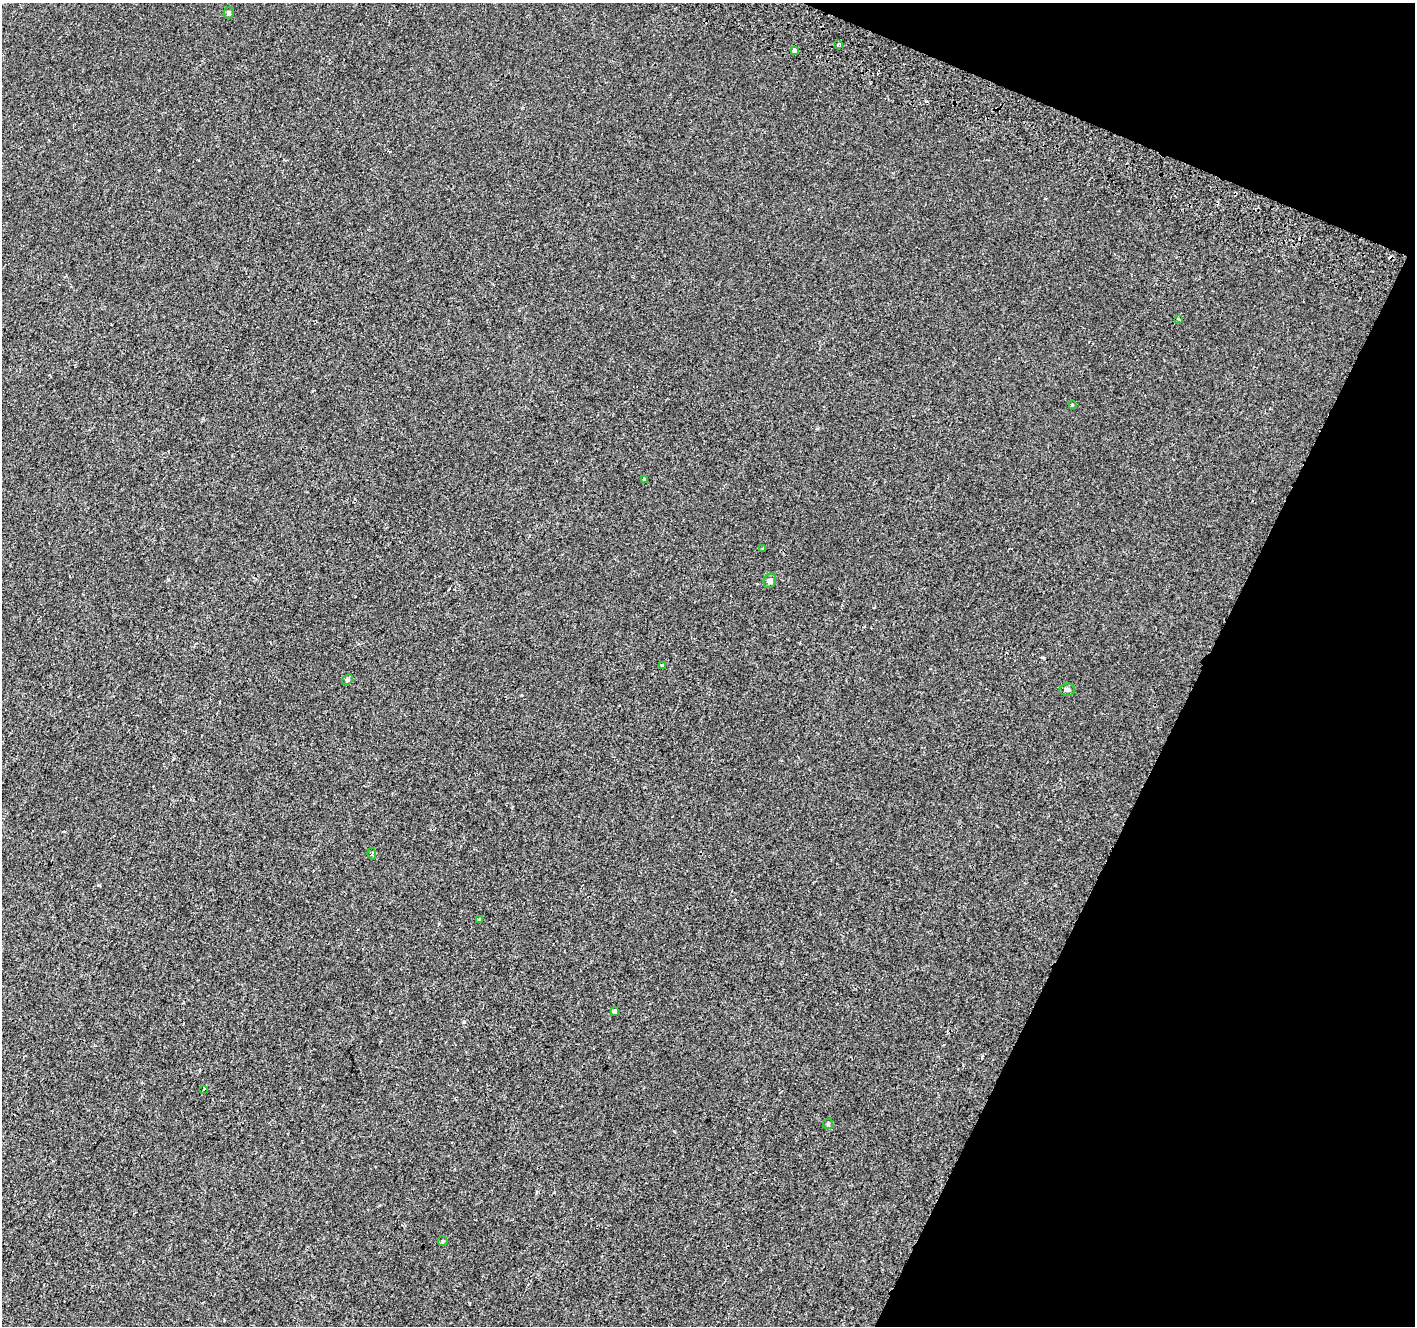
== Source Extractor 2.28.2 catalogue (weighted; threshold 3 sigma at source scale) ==
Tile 8 of 4 x 4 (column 4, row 2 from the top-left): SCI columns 4271-5683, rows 2910-4233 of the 5718 x 5883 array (HDU 1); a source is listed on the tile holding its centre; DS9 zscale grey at full resolution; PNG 1417 x 1328 px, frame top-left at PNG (2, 3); each listed source drawn as its Kron ellipse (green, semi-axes under 4 px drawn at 4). Shown black and unused: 20% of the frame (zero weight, under 2 of 3 exposures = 3% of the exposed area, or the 3 px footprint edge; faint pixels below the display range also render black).
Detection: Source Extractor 2.28.2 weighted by HDU 2 'WHT'; one run over the whole footprint, this tile lists its part. Background 5.91e-04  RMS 0.0039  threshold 0.0175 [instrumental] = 3 sigma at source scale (4.5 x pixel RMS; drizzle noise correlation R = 1.50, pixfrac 1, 0.0396/0.0396 arcsec/px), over >= 5 px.
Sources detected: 21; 4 cosmic-ray / hot-pixel residue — neither listed nor drawn; the other 17 listed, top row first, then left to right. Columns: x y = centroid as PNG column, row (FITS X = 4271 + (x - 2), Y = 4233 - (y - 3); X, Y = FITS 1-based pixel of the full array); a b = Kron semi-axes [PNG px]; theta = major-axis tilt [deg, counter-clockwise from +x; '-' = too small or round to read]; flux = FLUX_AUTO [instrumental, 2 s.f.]
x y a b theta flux
229 13 6 5 - 0.74
838 45 3 3 - 1.1
794 50 4 3 - 5.7
1178 319 3 3 - 1.7
1072 405 4 3 - 0.44
645 479 3 3 - 0.92
762 549 3 2 - 0.32
770 581 7 6 - 1.1
662 665 4 3 - 0.95
347 680 6 4 45 0.56
1067 690 7 6 - 0.98
372 854 6 4 -83 0.58
480 919 3 3 - 0.92
614 1011 4 4 - 6.5
204 1089 3 2 - 0.31
828 1124 5 5 - 0.56
443 1241 5 4 - 0.46